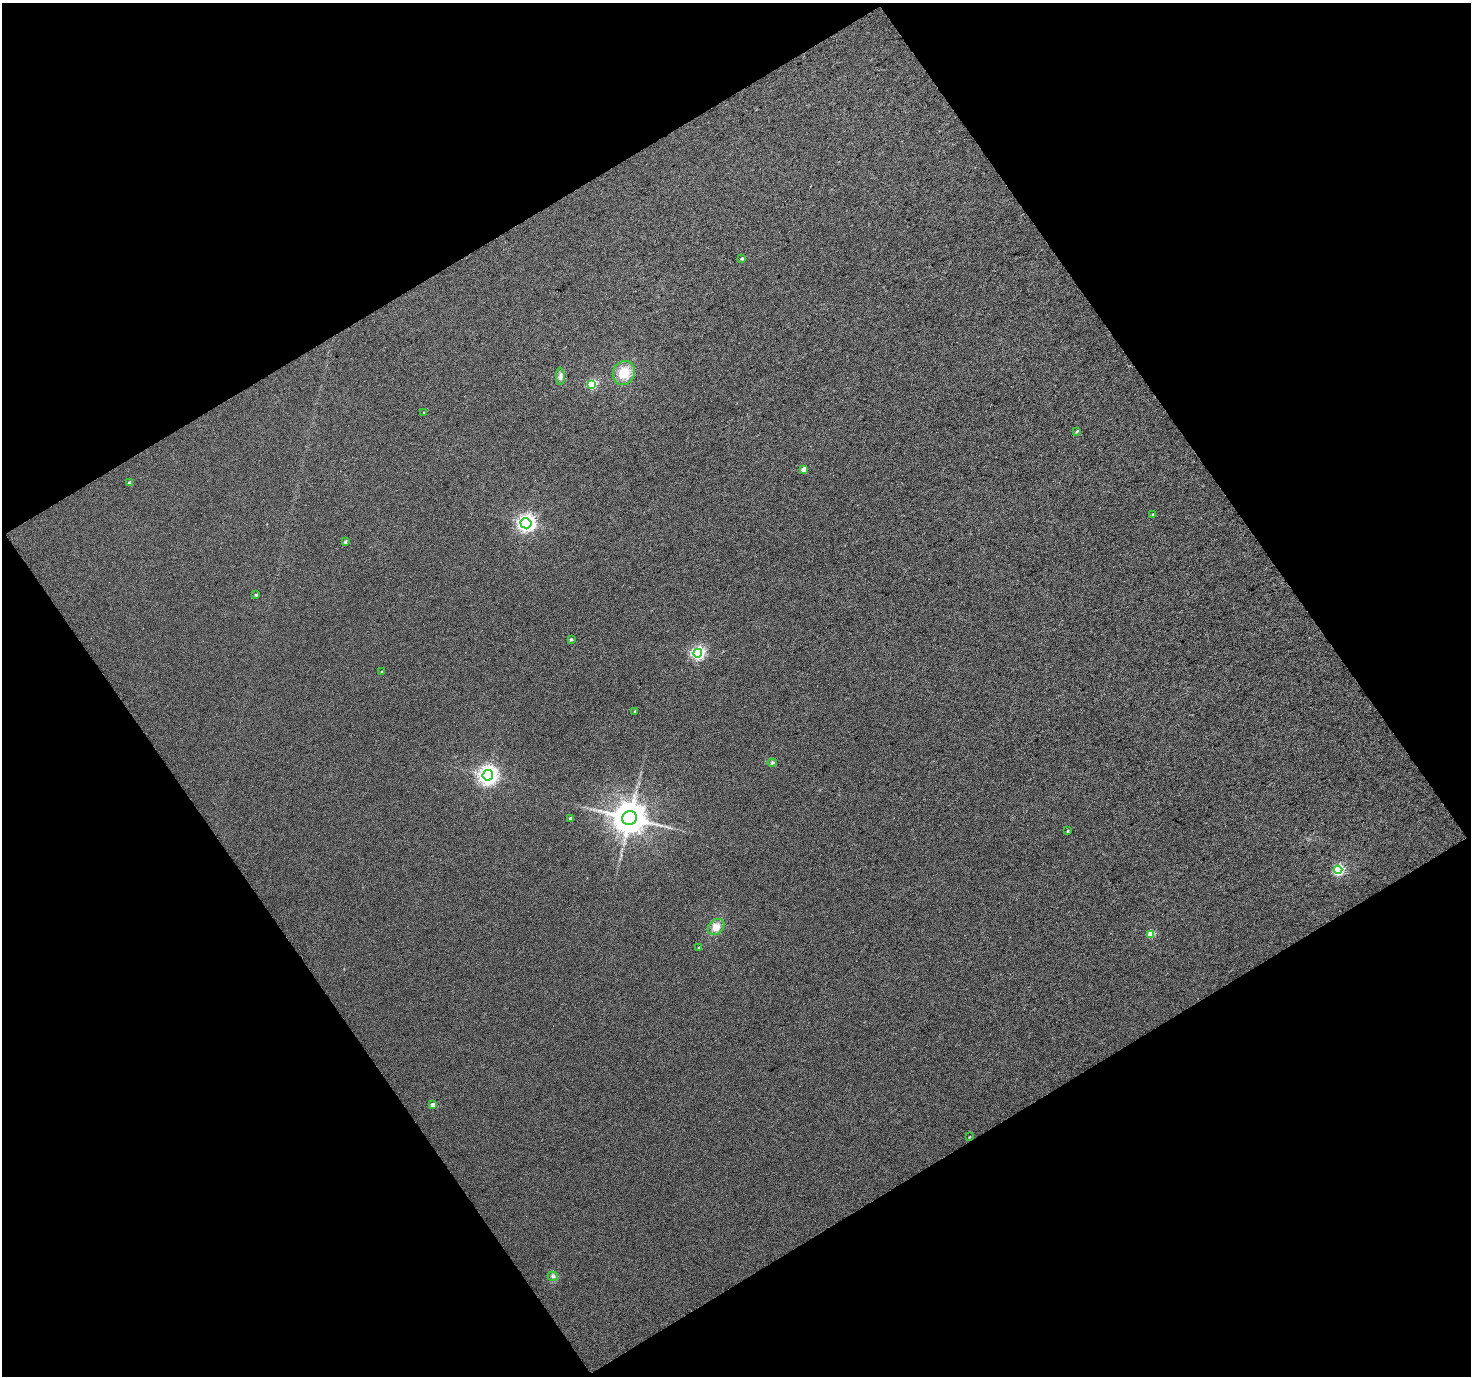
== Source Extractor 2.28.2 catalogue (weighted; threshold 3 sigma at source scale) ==
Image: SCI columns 1-2937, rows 69-2816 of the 2940 x 2902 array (HDU 1 of 3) = the unmasked area's bounding box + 8 px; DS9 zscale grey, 2 x 2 block average (1 PNG px = mean of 2 x 2 image px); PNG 1473 x 1378 px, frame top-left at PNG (2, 3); each listed source drawn as its Kron ellipse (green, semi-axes under 4 px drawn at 4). Shown black and unused: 48% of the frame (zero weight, under 3 of 4 exposures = <1% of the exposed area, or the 3 px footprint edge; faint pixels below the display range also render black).
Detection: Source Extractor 2.28.2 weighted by HDU 2 'WHT'. Background 0.0124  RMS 0.011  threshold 0.0494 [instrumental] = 3 sigma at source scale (4.5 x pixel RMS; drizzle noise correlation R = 1.50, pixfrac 1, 0.0396/0.0396 arcsec/px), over >= 5 px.
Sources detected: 29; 1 long thin detection or spike segment (spike, bleed or trail) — neither listed nor drawn; the other 28 listed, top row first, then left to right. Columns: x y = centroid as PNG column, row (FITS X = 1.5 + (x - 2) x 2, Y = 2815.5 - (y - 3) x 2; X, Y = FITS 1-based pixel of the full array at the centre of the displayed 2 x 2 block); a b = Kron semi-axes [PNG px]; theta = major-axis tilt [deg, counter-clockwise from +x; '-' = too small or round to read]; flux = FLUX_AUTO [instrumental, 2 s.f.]
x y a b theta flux
742 259 3 3 - 4.9
624 373 12 10 59 46
560 376 9 3 -88 7.7
592 384 4 3 - 150
424 412 3 2 - 1.1
1077 431 4 3 - 3.3
804 469 3 3 - 22
130 482 3 3 - 5.5
1153 514 4 3 - 3.5
526 523 5 5 - 870
345 542 3 3 - 4.4
256 595 3 3 - 3.7
571 640 3 3 - 3.7
698 653 4 4 - 410
382 672 3 3 - 3.1
635 711 3 2 - 2.3
772 763 4 4 - 4.1
488 775 5 5 - 1200
570 818 3 3 - 4.3
630 818 7 7 - 5500
1067 831 3 3 - 2.4
1338 870 4 4 - 230
716 927 9 7 44 22
1151 934 3 3 - 60
699 948 3 3 - 3.6
433 1105 3 3 - 25
969 1137 3 2 - 1.9
553 1276 5 4 - 6.2